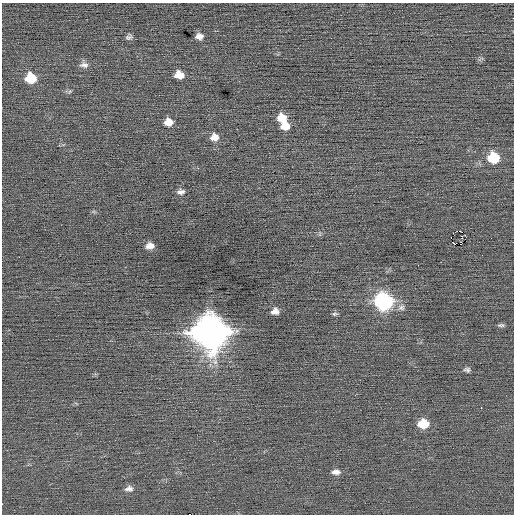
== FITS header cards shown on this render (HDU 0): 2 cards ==
NAXIS1  =                  512 / Axis length
NAXIS2  =                  512 / Axis length

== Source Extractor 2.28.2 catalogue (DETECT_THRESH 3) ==
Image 512 x 512 px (HDU 0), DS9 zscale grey, 1 PNG px = 1 image px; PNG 516 x 516 px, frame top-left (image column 1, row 512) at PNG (2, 3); no overlay
Background 0.0188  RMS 0.72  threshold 2.15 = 3 sigma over >= 5 px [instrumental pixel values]
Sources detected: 31; all 31 listed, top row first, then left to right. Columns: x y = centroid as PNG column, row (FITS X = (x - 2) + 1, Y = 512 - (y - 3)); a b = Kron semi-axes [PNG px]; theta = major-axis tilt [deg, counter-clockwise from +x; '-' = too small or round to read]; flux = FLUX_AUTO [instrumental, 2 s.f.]
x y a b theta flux
199 36 8 6 1 250
129 37 9 6 23 140
84 65 13 7 -4 240
179 75 9 7 -5 650
31 78 10 9 - 1200
70 91 6 4 19 73
282 118 10 9 - 780
168 122 9 8 - 500
285 126 9 8 - 540
214 137 9 8 - 440
493 158 10 9 - 1800
181 192 9 6 8 190
461 231 3 2 - 38
465 235 3 2 - 210
451 237 2 2 - 39
455 244 2 2 - 170
150 246 9 7 11 310
482 255 2 2 - 61
19 257 2 2 - 61
383 301 10 9 - 11000
401 307 9 9 - 230
275 311 8 7 - 280
335 314 8 5 -2 88
501 325 9 4 4 99
211 332 13 13 - 100000
467 370 8 6 -14 130
481 408 3 2 - 64
423 424 10 8 -1 1300
336 472 11 6 2 250
129 489 11 8 2 240
189 514 2 2 - 300
At the frame edge (FLAGS 8, measured only in part): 1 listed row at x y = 189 514